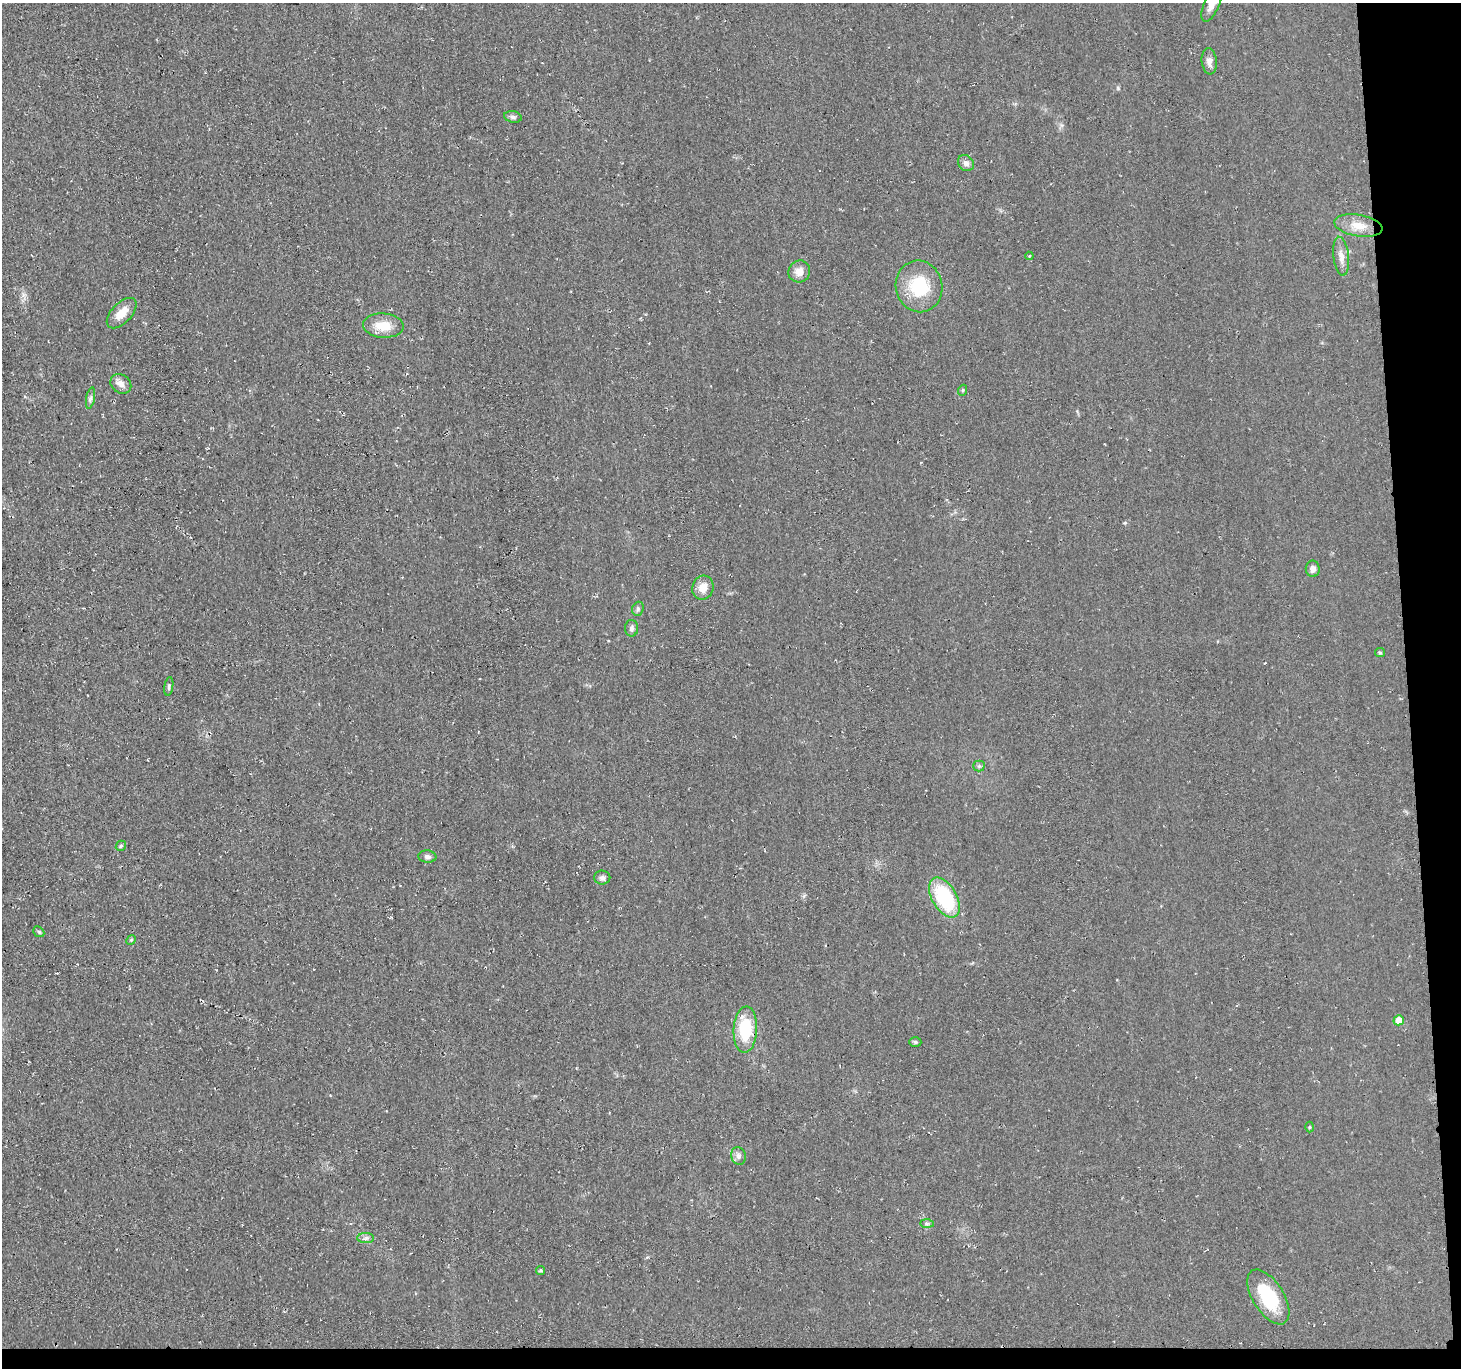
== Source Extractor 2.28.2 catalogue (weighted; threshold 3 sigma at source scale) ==
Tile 9 of 3 x 3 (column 3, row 3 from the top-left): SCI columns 2924-4382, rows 146-1511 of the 4432 x 4382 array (HDU 1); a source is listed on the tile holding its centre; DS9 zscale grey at full resolution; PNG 1463 x 1370 px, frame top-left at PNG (2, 3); each listed source drawn as its Kron ellipse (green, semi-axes under 4 px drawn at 4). Shown black and unused: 5% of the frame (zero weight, under 2 of 3 exposures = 3% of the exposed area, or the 3 px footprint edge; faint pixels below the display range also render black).
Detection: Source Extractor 2.28.2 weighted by HDU 2 'WHT'; one run over the whole footprint, this tile lists its part. Background 0.0522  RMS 0.012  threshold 0.0536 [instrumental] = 3 sigma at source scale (4.5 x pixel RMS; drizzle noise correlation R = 1.50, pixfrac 1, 0.05/0.05 arcsec/px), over >= 5 px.
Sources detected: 36; all 36 listed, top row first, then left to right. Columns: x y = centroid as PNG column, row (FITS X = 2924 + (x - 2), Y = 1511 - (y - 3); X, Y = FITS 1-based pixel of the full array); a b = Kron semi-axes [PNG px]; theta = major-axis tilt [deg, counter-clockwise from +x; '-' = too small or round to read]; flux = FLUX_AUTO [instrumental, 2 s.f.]
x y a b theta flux
1212 4 19 7 67 11
1209 61 13 7 -84 6.5
513 117 9 5 -10 3
966 163 8 7 - 5.4
1358 226 24 10 -9 18
1029 256 4 4 - 1.1
1341 256 19 8 -84 9.6
799 271 11 10 - 10
919 286 26 23 -76 53
122 313 19 10 46 16
383 326 20 12 -4 23
121 384 11 9 -35 6.5
963 390 5 3 - 1.3
91 398 11 4 79 3.2
1313 569 8 7 - 5.6
703 588 12 10 74 13
638 609 7 5 70 2.6
631 628 8 6 88 3.8
1380 653 5 4 - 1.4
169 686 9 4 81 2.3
979 766 5 5 - 2.1
121 846 5 4 - 2.1
427 857 9 6 -7 3.9
602 878 8 7 - 4
944 898 22 12 -60 90
39 932 6 4 -43 1.9
131 940 5 4 - 1.4
1399 1020 5 5 - 16
745 1030 23 12 87 51
915 1042 6 5 - 2
1309 1127 5 3 - 1.1
738 1156 9 7 -77 4.6
927 1223 7 4 -1 2.1
366 1238 8 5 0 3.5
541 1270 4 4 - 1.7
1268 1297 31 15 -58 61
Isophote crosses this tile's border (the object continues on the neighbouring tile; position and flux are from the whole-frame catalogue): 1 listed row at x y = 1212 4
Unlisted compact peaks at least as high as the median listed source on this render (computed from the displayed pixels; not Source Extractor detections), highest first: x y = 1118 88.